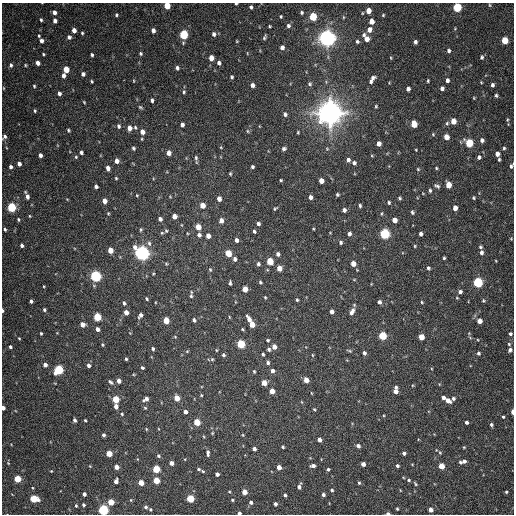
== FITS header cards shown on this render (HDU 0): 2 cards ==
NAXIS1  =                  512 / Axis length
NAXIS2  =                  512 / Axis length

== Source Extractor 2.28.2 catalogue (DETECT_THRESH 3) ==
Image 512 x 512 px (HDU 0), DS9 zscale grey, 1 PNG px = 1 image px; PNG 516 x 516 px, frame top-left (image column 1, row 512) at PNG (2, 3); no overlay
Background 147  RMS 12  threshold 36.8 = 3 sigma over >= 5 px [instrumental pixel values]
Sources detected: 343; all 343 listed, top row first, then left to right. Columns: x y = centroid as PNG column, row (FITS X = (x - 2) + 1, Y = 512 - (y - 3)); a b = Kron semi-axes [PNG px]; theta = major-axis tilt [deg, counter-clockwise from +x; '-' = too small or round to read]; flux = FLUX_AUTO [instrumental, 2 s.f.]
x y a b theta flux
236 4 3 2 - 9.8e+02
490 5 5 3 - 8.0e+02
167 6 5 4 - 1.7e+04
251 7 4 3 - 1.4e+03
457 7 5 5 - 6.1e+04
368 11 5 4 - 8.8e+03
54 12 5 4 - 3.2e+03
302 12 3 3 - 1.2e+03
116 15 3 3 - 1.2e+03
383 15 4 4 - 8.5e+02
281 16 3 3 - 8.7e+02
313 17 5 4 - 3.3e+04
343 17 5 3 - 6.9e+02
41 20 4 3 - 1.3e+03
55 21 5 4 - 3.3e+03
371 21 5 4 - 6.3e+03
269 26 3 2 - 8.6e+02
288 26 5 4 - 1.9e+03
74 30 4 4 - 5.1e+03
153 30 4 4 - 3.5e+03
369 30 6 5 - 4.8e+03
82 33 3 3 - 1.0e+03
214 34 6 5 - 2.3e+03
184 35 5 4 - 5.4e+04
364 35 6 4 56 1.6e+03
69 37 5 5 - 2.4e+03
264 37 5 3 - 1.3e+03
327 38 6 5 - 6.8e+05
367 39 5 5 - 6.0e+03
505 40 5 4 - 2.3e+04
41 41 7 6 - 3.3e+03
237 41 4 4 - 6.5e+02
357 41 4 4 - 1.3e+03
415 42 4 4 - 2.1e+03
282 47 4 4 - 3.2e+03
449 51 5 4 - 1.7e+03
43 54 3 3 - 9.1e+02
140 54 4 4 - 1.2e+03
92 55 3 3 - 1.3e+03
482 57 5 4 - 1.4e+03
211 58 5 4 - 7.7e+03
391 58 5 3 - 7.1e+02
38 63 4 4 - 3.9e+03
219 63 5 4 - 2.5e+03
11 65 5 4 - 1.9e+03
25 65 4 3 - 8.5e+02
177 68 5 4 - 2.3e+03
66 69 5 4 - 1.3e+04
83 74 4 4 - 2.4e+03
63 75 5 4 - 3.3e+03
232 77 4 3 - 1.2e+03
372 78 6 4 36 2.5e+03
447 80 5 4 - 2.4e+03
92 81 3 3 - 9.1e+02
134 81 5 3 - 6.5e+02
428 81 3 2 - 9.6e+02
371 82 5 4 - 1.6e+03
481 82 4 3 - 6.6e+02
310 84 6 5 - 1.4e+03
252 85 4 3 - 3.1e+03
492 85 4 3 - 1.9e+03
34 86 4 4 - 9.1e+02
3 88 5 3 - 6.3e+02
442 88 4 4 - 2.6e+03
408 89 4 4 - 2.9e+03
184 92 5 4 - 1.2e+03
59 93 4 4 - 2.5e+03
496 95 4 4 - 1.5e+03
474 98 4 3 - 6.8e+02
152 100 4 3 - 2.0e+03
84 102 4 2 - 7.6e+02
376 106 4 3 - 9.4e+02
140 107 6 4 -18 1.2e+03
35 111 4 3 - 1.1e+03
330 113 8 8 - 1.5e+06
285 114 5 4 - 1.9e+03
507 120 5 4 - 8.8e+02
453 121 5 4 - 1.1e+04
447 123 5 5 - 1.3e+03
414 124 5 4 - 1.5e+04
182 125 4 4 - 2.7e+03
119 126 5 4 - 1.7e+03
135 127 6 4 -74 1.2e+03
129 128 5 4 - 4.8e+03
68 130 4 3 - 1.1e+03
247 131 5 3 - 8.2e+02
142 132 6 5 - 4.8e+03
298 132 3 2 - 7.9e+02
433 134 4 4 - 8.8e+02
4 137 7 5 46 1.9e+03
446 137 5 4 - 6.6e+03
482 140 5 4 - 2.7e+03
379 143 4 4 - 4.5e+03
469 143 5 5 - 3.9e+04
221 147 4 3 - 6.2e+02
133 148 5 4 - 1.3e+03
504 148 4 3 - 1.2e+03
284 149 5 4 - 1.8e+03
327 149 4 3 - 7.3e+02
416 150 3 2 - 6.0e+02
81 152 4 3 - 1.8e+03
169 153 4 4 - 5.4e+03
497 154 4 4 - 4.4e+03
40 155 4 3 - 2.8e+03
76 157 4 4 - 9.7e+02
479 157 5 4 - 2.4e+03
196 158 8 4 -84 1.7e+03
499 159 4 3 - 1.1e+03
348 160 5 4 - 2.2e+03
117 161 5 4 - 4.3e+03
354 163 5 4 - 2.0e+03
19 164 4 4 - 3.7e+03
511 166 6 4 61 1.7e+03
11 167 4 4 - 2.3e+03
252 167 4 3 - 1.4e+03
108 168 5 4 - 4.1e+03
436 168 4 3 - 8.9e+02
418 169 5 4 - 9.6e+02
230 174 3 3 - 9.7e+02
116 178 3 3 - 9.1e+02
281 180 3 3 - 8.8e+02
321 181 4 4 - 7.6e+03
448 185 5 4 - 1.2e+04
96 186 4 4 - 2.3e+03
437 186 8 5 -25 1.9e+03
430 190 5 4 - 1.3e+03
137 195 5 4 - 8.3e+02
337 195 3 3 - 1.3e+03
27 197 6 4 -77 3.4e+03
170 197 5 3 - 6.7e+02
310 197 4 4 - 3.0e+03
399 198 4 3 - 1.2e+03
473 198 3 3 - 1.1e+03
219 199 4 4 - 4.3e+03
104 201 4 4 - 6.3e+03
389 202 4 4 - 1.2e+03
202 205 5 4 - 8.7e+03
360 206 4 4 - 1.4e+03
11 207 5 4 - 6.3e+04
275 208 6 3 43 1.0e+03
455 208 4 4 - 5.8e+03
344 210 4 4 - 2.6e+03
412 212 5 4 - 1.4e+03
108 213 4 3 - 7.9e+02
30 216 4 4 - 7.0e+02
174 216 4 4 - 5.2e+03
18 219 4 3 - 1.1e+03
160 219 5 4 - 2.9e+03
394 220 5 4 - 7.0e+03
221 221 5 4 - 4.7e+03
258 224 4 4 - 2.2e+03
182 225 4 3 - 5.7e+02
198 227 5 4 - 1.1e+04
5 229 4 3 - 1.3e+03
141 229 6 4 89 1.1e+03
313 229 3 2 - 7.2e+02
166 231 6 5 - 1.7e+03
254 231 4 3 - 1.4e+03
349 234 4 4 - 2.5e+03
385 234 5 5 - 9.6e+04
421 234 4 4 - 2.4e+03
199 235 5 4 - 2.5e+03
208 236 4 4 - 5.2e+03
511 239 4 3 - 6.4e+02
236 240 4 4 - 2.8e+03
340 242 4 4 - 1.7e+03
149 243 7 5 -74 2.2e+03
22 245 4 4 - 1.9e+03
415 246 4 3 - 7.9e+02
480 247 4 4 - 1.4e+03
110 250 5 4 - 8.3e+03
481 252 5 5 - 2.3e+03
142 253 6 5 - 4.1e+05
228 253 5 4 - 1.8e+04
278 254 5 4 - 2.4e+03
444 258 3 3 - 1.0e+03
235 259 5 4 - 2.5e+03
270 261 5 4 - 2.3e+04
496 261 4 2 - 5.6e+02
166 264 4 4 - 8.7e+02
258 264 5 4 - 1.7e+03
353 264 5 4 - 7.4e+03
279 268 5 4 - 7.5e+03
428 268 4 3 - 1.6e+03
210 270 5 4 - 1.0e+03
96 276 5 5 - 1.3e+05
354 280 4 3 - 6.7e+02
260 282 4 3 - 1.1e+03
478 282 5 5 - 8.8e+04
230 283 5 3 - 1.5e+03
44 286 3 2 - 6.6e+02
245 289 5 4 - 9.6e+03
460 292 4 4 - 2.3e+03
191 296 7 4 -90 1.6e+03
265 297 3 3 - 7.9e+02
147 299 3 3 - 1.1e+03
297 300 3 3 - 1.1e+03
31 301 4 3 - 1.8e+03
483 301 4 4 - 1.1e+03
379 302 5 4 - 2.5e+03
422 302 4 4 - 8.4e+02
124 303 4 3 - 1.5e+03
44 310 4 4 - 1.3e+03
2 311 4 2 - 1.2e+03
352 311 9 5 64 4.5e+03
126 312 4 4 - 5.7e+03
332 312 4 4 - 3.1e+03
140 315 5 4 - 2.8e+03
97 317 5 4 - 3.7e+04
229 317 5 3 - 6.7e+02
249 319 7 4 -62 5.3e+03
166 320 5 4 - 1.7e+04
194 320 4 4 - 2.0e+03
479 321 4 4 - 7.2e+03
82 324 5 4 - 5.6e+03
252 324 5 4 - 1.1e+04
98 329 4 3 - 3.5e+03
242 329 4 3 - 8.8e+02
41 333 3 3 - 1.0e+03
510 334 4 4 - 1.5e+03
382 336 5 4 - 4.3e+04
175 337 4 4 - 7.1e+02
421 337 5 4 - 1.1e+04
19 338 3 2 - 7.1e+02
268 340 4 4 - 1.1e+03
241 344 5 4 - 4.5e+04
509 344 4 4 - 1.0e+03
102 345 4 3 - 9.0e+02
10 347 4 4 - 1.4e+03
274 347 5 4 - 5.0e+03
153 349 4 3 - 1.4e+03
269 349 5 4 - 1.7e+03
216 350 4 3 - 7.1e+02
510 350 4 3 - 2.3e+03
187 351 5 4 - 8.2e+02
349 351 7 3 -19 1.1e+03
364 353 5 4 - 2.0e+03
478 353 4 4 - 1.4e+03
263 354 3 3 - 1.3e+03
223 355 4 4 - 1.5e+03
312 355 5 3 - 7.5e+02
126 359 3 3 - 1.2e+03
212 359 5 4 - 9.1e+02
268 363 5 5 - 1.8e+03
45 365 4 4 - 3.2e+03
89 365 4 4 - 2.6e+03
142 368 3 3 - 1.3e+03
59 370 5 5 - 6.7e+04
254 371 4 3 - 9.4e+02
272 371 4 4 - 3.1e+03
306 380 5 4 - 7.6e+03
119 381 4 4 - 4.5e+03
110 382 7 4 -44 1.8e+03
264 383 5 4 - 9.0e+03
396 387 4 3 - 1.9e+03
272 391 4 4 - 8.0e+03
395 391 5 4 - 4.8e+03
311 393 4 2 - 5.6e+02
201 395 4 3 - 7.3e+02
177 398 5 4 - 1.2e+04
443 398 4 4 - 3.4e+03
453 398 5 4 - 1.8e+03
116 399 5 4 - 2.4e+04
146 399 5 4 - 3.3e+03
448 400 6 4 -39 5.2e+03
116 406 4 4 - 4.1e+03
3 408 4 3 - 3.9e+03
145 408 4 4 - 8.2e+02
314 409 4 3 - 8.5e+02
185 412 4 4 - 3.2e+03
512 412 4 2 - 5.6e+03
122 414 5 4 - 1.0e+03
503 417 3 3 - 1.0e+03
75 420 4 3 - 1.9e+03
85 420 3 3 - 9.6e+02
197 422 5 4 - 2.0e+04
466 422 3 3 - 2.1e+03
491 425 5 4 - 1.6e+03
146 429 5 3 - 6.9e+02
212 433 4 4 - 7.1e+02
103 435 4 3 - 1.8e+03
243 435 4 3 - 7.6e+02
203 436 5 3 - 7.2e+02
319 440 4 4 - 3.7e+03
358 446 4 4 - 2.7e+03
283 447 3 3 - 1.1e+03
464 447 4 4 - 7.3e+02
254 449 4 3 - 2.5e+03
208 453 6 3 -85 2.2e+03
404 453 4 4 - 2.4e+03
440 453 5 4 - 9.6e+02
109 454 4 4 - 1.7e+04
159 456 5 4 - 1.4e+03
137 459 4 3 - 5.9e+02
464 461 4 4 - 2.3e+03
460 462 4 3 - 1.4e+03
8 463 4 3 - 6.5e+02
171 463 4 4 - 4.4e+03
363 464 4 4 - 4.3e+03
90 466 4 4 - 6.4e+02
313 466 5 4 - 2.9e+03
397 466 3 3 - 1.6e+03
441 466 4 4 - 1.2e+04
117 467 4 4 - 6.8e+03
279 467 4 4 - 6.0e+03
156 469 4 4 - 3.1e+04
198 469 5 3 - 1.2e+03
328 469 3 3 - 1.3e+03
51 471 3 3 - 6.4e+02
203 471 4 3 - 8.4e+02
217 474 4 4 - 2.8e+03
17 479 4 4 - 2.6e+04
156 480 4 4 - 1.9e+04
409 480 5 4 - 1.3e+03
116 481 5 4 - 3.8e+03
141 483 4 4 - 1.2e+04
359 483 5 4 - 1.0e+03
415 484 5 3 - 9.8e+02
299 486 5 4 - 3.1e+03
332 490 4 4 - 1.3e+03
400 490 4 3 - 5.1e+02
229 491 4 2 - 7.1e+02
244 492 4 4 - 9.1e+03
506 492 3 3 - 1.1e+03
84 494 4 4 - 2.9e+03
285 495 4 3 - 1.9e+03
323 495 4 4 - 2.0e+03
34 499 5 4 - 3.3e+04
190 499 5 4 - 3.3e+04
131 500 4 3 - 6.6e+02
232 500 3 3 - 9.4e+02
111 502 4 4 - 1.8e+04
251 502 5 4 - 2.1e+03
275 504 4 3 - 2.4e+03
84 505 3 3 - 1.6e+03
76 506 4 2 - 9.7e+02
146 507 4 4 - 1.8e+03
397 509 3 2 - 9.1e+02
103 510 5 4 - 1.2e+05
150 510 4 4 - 9.8e+02
431 510 4 4 - 5.1e+03
239 513 4 3 - 2.1e+03
388 513 4 2 - 2.5e+03
At the frame edge (FLAGS 8, measured only in part): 11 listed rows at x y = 236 4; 167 6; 457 7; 4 137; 511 166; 2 311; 3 408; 512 412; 103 510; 239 513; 388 513